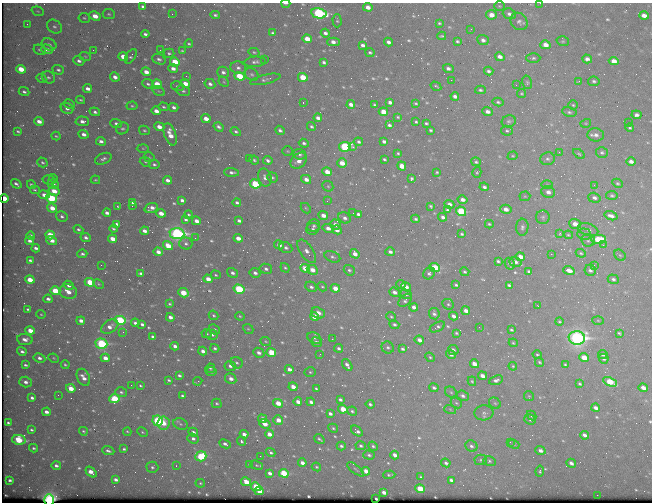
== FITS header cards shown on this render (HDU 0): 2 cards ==
NAXIS1  =                  650 / Width of table row in bytes
NAXIS2  =                  500 / Number of rows in table

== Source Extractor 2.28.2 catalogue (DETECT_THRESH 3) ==
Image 650 x 500 px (HDU 0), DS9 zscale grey, 1 PNG px = 1 image px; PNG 654 x 504 px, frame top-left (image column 1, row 500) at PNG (2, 3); each listed source drawn as its Kron ellipse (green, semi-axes under 4 px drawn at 4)
Background 442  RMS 2.2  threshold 6.45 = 3 sigma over >= 5 px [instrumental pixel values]
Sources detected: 682; of the 682, the 500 brightest by FLUX_AUTO listed and drawn (182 fainter detections omitted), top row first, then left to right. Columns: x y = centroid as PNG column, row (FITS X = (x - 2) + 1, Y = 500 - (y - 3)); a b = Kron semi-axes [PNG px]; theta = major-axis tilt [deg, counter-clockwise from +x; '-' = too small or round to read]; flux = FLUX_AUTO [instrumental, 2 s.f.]
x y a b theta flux
286 3 4 2 - 350
540 3 2 2 - 400
143 6 4 3 - 340
499 6 5 4 - 190
368 7 5 4 - 970
38 11 6 4 -20 220
319 13 7 5 -12 20000
109 14 6 5 - 250
172 14 2 2 - 410
509 14 7 5 -22 520
215 15 5 3 - 320
491 15 5 5 - 1300
644 15 5 4 - 1100
95 16 6 4 -26 1700
84 18 6 4 -9 250
337 21 6 4 -88 220
519 21 9 8 - 590
439 23 3 3 - 180
27 24 3 3 - 170
54 27 8 6 -38 460
471 29 3 2 - 190
273 33 4 3 - 320
325 33 4 3 - 510
145 34 4 3 - 380
442 36 4 3 - 180
307 39 5 4 - 2300
483 40 5 5 - 490
457 41 3 3 - 230
563 41 6 5 - 210
333 42 6 4 0 830
388 42 4 3 - 540
49 44 7 5 -25 480
189 44 4 3 - 190
363 45 4 3 - 540
545 45 5 4 - 1200
47 49 6 4 -18 950
40 50 6 5 - 280
93 50 2 2 - 350
160 50 2 2 - 640
182 51 4 3 - 190
254 52 5 4 - 190
370 52 4 4 - 260
169 53 5 4 - 270
85 56 6 3 -20 200
131 56 8 4 56 300
123 57 5 4 - 2300
500 57 5 4 - 770
533 58 7 5 1 290
159 59 7 5 -20 420
587 59 5 4 - 570
265 60 2 2 - 200
79 61 6 4 -21 500
614 61 5 4 - 1200
175 62 5 4 - 3800
255 62 11 5 5 480
324 62 4 3 - 330
238 68 8 6 -16 550
21 69 5 4 - 3000
173 69 4 4 - 760
448 69 5 3 - 500
58 70 6 4 -18 340
489 71 5 3 - 370
146 72 4 4 - 1200
223 72 6 5 - 470
252 74 7 5 -34 360
186 76 3 2 - 250
240 76 5 4 - 5000
48 77 7 6 - 360
115 77 5 4 - 790
303 77 5 4 - 3200
41 78 5 4 - 230
265 79 15 4 13 430
451 80 2 2 - 950
579 81 3 2 - 230
594 81 6 4 -8 340
224 82 6 4 -45 230
527 82 7 5 -75 250
148 84 6 4 -24 330
157 84 5 4 - 2500
185 84 4 4 - 1500
210 84 5 4 - 520
516 85 2 2 - 290
177 86 6 5 - 280
436 86 6 2 -30 240
88 89 5 3 - 790
480 90 5 4 - 280
159 91 7 4 -32 260
183 91 7 5 -19 330
24 92 5 4 - 360
522 94 4 4 - 170
455 96 4 3 - 580
81 100 4 3 - 200
390 102 4 3 - 520
498 102 6 4 -11 270
303 103 3 2 - 330
416 103 3 2 - 200
69 104 6 4 -27 280
351 104 4 4 - 850
374 105 3 3 - 190
573 105 5 4 - 210
132 106 5 4 - 210
164 107 5 4 - 240
174 107 5 4 - 460
67 108 6 5 - 610
156 111 4 3 - 1100
487 111 5 4 - 680
95 112 5 4 - 340
383 112 5 4 - 2400
569 112 7 5 -11 310
637 115 5 4 - 530
398 117 3 3 - 170
318 118 4 3 - 670
206 119 5 4 - 1400
39 121 5 4 - 1100
82 121 7 5 -3 740
509 121 7 6 - 360
416 122 3 3 - 230
628 122 2 2 - 330
116 123 6 4 -22 410
426 123 3 3 - 230
586 123 5 3 - 170
389 125 4 3 - 360
311 126 5 4 - 260
159 127 5 4 - 1200
219 127 5 4 - 420
123 128 6 5 - 330
630 128 4 4 - 230
144 130 5 4 - 230
280 130 5 4 - 410
430 130 3 3 - 220
18 131 3 3 - 210
236 131 5 4 - 270
507 131 6 5 - 260
84 134 5 4 - 770
170 134 11 5 -71 2000
596 135 8 6 -6 720
56 136 4 4 - 180
101 141 5 4 - 520
359 142 4 4 - 350
384 142 4 3 - 550
304 143 5 4 - 370
345 147 6 5 - 14000
353 147 3 3 - 350
143 148 6 4 -2 200
288 151 5 4 - 200
559 152 3 2 - 490
398 153 3 2 - 180
602 153 6 5 - 300
300 154 6 5 - 380
579 154 6 4 -32 220
513 156 5 4 - 190
149 157 5 5 - 190
103 159 9 5 23 450
249 159 3 2 - 3400
384 159 3 3 - 230
548 159 7 6 - 440
254 160 5 3 - 250
268 160 5 3 - 390
299 161 9 6 42 1200
631 161 5 4 - 690
42 162 5 4 - 260
145 162 6 4 -21 230
476 162 5 4 - 280
342 163 5 4 - 1900
154 164 5 4 - 310
402 166 5 4 - 1500
232 172 7 4 -3 400
327 172 5 4 - 1600
437 172 3 3 - 170
477 172 5 4 - 210
265 177 9 6 -76 710
272 177 5 4 - 240
53 179 5 4 - 200
306 179 5 4 - 1000
411 179 4 3 - 280
49 180 7 4 -13 340
95 180 5 3 - 180
167 180 4 3 - 750
617 183 5 4 - 210
16 184 6 3 -35 360
53 184 6 4 -23 630
255 184 5 4 - 7000
31 185 4 3 - 230
547 185 6 4 1 220
594 185 4 3 - 200
328 186 6 5 - 240
484 187 5 4 - 400
35 190 5 3 - 240
54 191 5 4 - 1600
548 192 7 6 - 760
44 195 5 4 - 950
525 196 5 5 - 170
612 196 6 4 -10 250
4 198 4 3 - 3300
51 198 6 4 -19 8900
594 198 6 5 - 460
182 200 4 3 - 540
462 200 5 4 - 770
327 201 3 2 - 250
133 202 4 3 - 240
237 202 4 3 - 360
449 204 5 4 - 620
117 206 4 3 - 210
132 206 2 2 - 170
431 206 4 3 - 210
52 208 5 4 - 1600
151 208 7 4 18 910
306 208 6 4 -47 190
506 209 5 4 - 1000
447 210 4 3 - 320
461 211 5 5 - 8300
107 213 4 3 - 610
161 213 4 4 - 1300
353 213 2 2 - 200
358 214 4 3 - 560
189 215 4 4 - 190
323 215 5 4 - 1200
62 216 6 5 - 390
611 216 7 4 -18 680
443 217 4 4 - 510
543 217 7 6 - 400
345 218 6 5 - 550
186 219 4 3 - 300
416 219 4 4 - 300
196 221 4 3 - 990
239 221 4 3 - 510
117 224 4 3 - 390
489 224 4 3 - 210
575 224 6 4 -21 1300
335 225 5 5 - 1100
314 226 6 6 - 340
522 227 8 6 85 450
328 228 5 4 - 830
78 229 5 4 - 310
113 229 4 3 - 240
313 229 7 5 25 330
337 230 5 4 - 880
588 230 10 6 -18 660
144 231 4 3 - 750
560 233 4 3 - 180
177 234 7 5 -6 35000
462 234 3 3 - 230
584 234 7 5 -2 340
50 235 5 4 - 3300
568 235 4 4 - 190
30 236 4 3 - 600
86 237 5 4 - 450
195 238 3 2 - 290
238 238 4 4 - 1300
112 239 4 4 - 1600
598 239 7 4 0 4800
52 240 5 4 - 1100
588 240 7 6 - 370
30 241 5 3 - 530
186 244 6 6 - 400
279 245 5 4 - 1000
603 245 2 2 - 1000
168 246 5 4 - 2200
36 248 4 3 - 490
286 248 7 5 -24 390
307 251 13 6 -55 910
158 252 5 4 - 930
390 252 5 3 - 500
581 253 5 4 - 200
82 254 5 4 - 310
355 254 5 4 - 980
551 254 2 2 - 1100
620 255 6 5 - 230
332 257 8 5 -22 360
520 257 4 4 - 1100
30 260 4 3 - 300
498 261 4 3 - 260
515 262 6 5 - 540
510 264 6 5 - 470
101 265 2 2 - 650
594 265 3 3 - 190
285 268 5 4 - 230
305 268 5 4 - 2600
435 268 5 4 - 6700
266 269 6 5 - 460
312 270 6 4 -25 1400
349 270 6 5 - 310
590 270 6 5 - 410
529 271 4 3 - 320
569 271 6 4 -18 1200
465 272 5 4 - 270
141 273 4 3 - 380
232 273 6 4 -33 490
255 273 5 4 - 580
429 273 6 5 - 400
216 275 5 4 - 210
208 279 5 4 - 1300
613 279 6 4 -20 350
30 280 5 4 - 2000
90 282 5 4 - 4500
98 284 6 4 -27 190
401 284 5 4 - 370
69 285 5 4 - 620
456 285 4 3 - 270
509 285 4 3 - 270
311 287 6 5 - 410
322 287 5 4 - 200
406 287 5 4 - 680
335 288 5 4 - 1700
239 289 5 4 - 12000
55 291 5 4 - 4400
68 291 9 7 -14 1500
394 292 5 4 - 660
183 293 5 4 - 3500
406 294 6 4 -19 320
48 299 4 4 - 560
405 301 7 5 45 350
170 304 3 3 - 200
448 304 6 5 - 270
538 306 3 2 - 460
414 307 4 4 - 660
28 309 4 3 - 270
466 311 4 4 - 890
318 313 7 5 -22 1300
41 314 4 4 - 170
434 314 6 5 - 390
213 315 5 4 - 240
240 316 5 3 - 190
453 316 4 3 - 580
170 317 4 3 - 740
314 317 4 4 - 2300
391 317 5 4 - 220
120 320 5 4 - 12000
598 320 6 4 -3 190
81 321 4 3 - 800
559 322 4 3 - 180
135 323 4 4 - 460
142 324 4 3 - 400
394 325 5 4 - 330
110 327 9 6 32 1100
437 327 8 4 27 350
479 327 2 2 - 370
214 329 6 4 -39 350
248 329 5 4 - 210
511 330 3 3 - 230
30 331 4 4 - 1900
123 332 2 2 - 420
456 333 3 3 - 200
619 333 4 3 - 200
206 334 5 4 - 240
212 335 6 5 - 550
153 337 4 3 - 430
314 338 7 5 -26 350
577 338 8 7 - 49000
25 339 8 5 -6 860
332 339 3 2 - 430
419 340 5 4 - 750
266 341 5 3 - 170
316 342 5 4 - 520
513 343 4 3 - 170
101 344 6 5 - 14000
175 346 4 3 - 580
388 347 6 5 - 340
215 348 4 4 - 360
339 348 4 3 - 350
402 349 3 3 - 320
453 350 5 5 - 420
22 351 5 3 - 430
203 351 4 4 - 750
271 352 5 4 - 4700
259 353 6 4 -26 690
320 354 3 2 - 190
451 354 5 4 - 720
603 354 5 4 - 450
537 355 5 4 - 190
430 357 5 4 - 210
39 358 6 4 -27 520
54 358 5 4 - 180
105 358 4 4 - 1100
584 358 5 4 - 2400
604 359 5 4 - 320
540 362 5 3 - 200
237 363 6 5 - 340
474 364 4 4 - 1400
565 364 4 3 - 250
25 365 4 3 - 310
65 365 4 3 - 190
347 365 6 3 -52 560
230 366 5 5 - 490
513 366 4 3 - 180
210 368 5 4 - 250
289 369 4 4 - 740
211 372 5 4 - 370
310 372 5 4 - 220
179 375 4 3 - 320
482 376 4 3 - 920
83 377 9 6 -63 1000
231 379 6 5 - 870
169 380 3 3 - 250
496 380 7 4 22 590
198 381 5 2 - 470
472 381 5 4 - 210
26 382 6 5 - 680
610 382 7 4 -26 4600
580 384 4 3 - 240
131 385 2 2 - 170
140 386 3 3 - 180
293 387 4 4 - 1400
71 388 5 4 - 2000
316 388 3 2 - 190
434 388 5 3 - 350
643 388 5 4 - 990
121 392 6 5 - 280
451 392 6 5 - 250
58 395 2 2 - 490
182 396 3 3 - 330
463 396 6 5 - 430
529 396 5 5 - 170
32 398 4 3 - 500
114 399 5 4 - 5900
340 400 4 3 - 380
298 402 4 4 - 970
311 402 4 4 - 600
217 403 5 4 - 250
278 403 5 4 - 2200
456 403 6 5 - 260
495 403 6 5 - 260
370 404 4 3 - 300
596 408 4 3 - 650
343 409 5 4 - 2700
450 409 6 3 -20 180
352 411 5 4 - 260
46 412 4 3 - 750
484 413 9 7 4 530
330 414 4 3 - 490
531 416 5 4 - 200
262 419 5 4 - 860
530 419 6 5 - 550
278 420 5 4 - 1600
157 421 5 5 - 11000
8 423 3 3 - 250
163 423 6 6 - 2000
180 424 7 5 -25 350
265 424 6 4 -21 1600
333 428 5 4 - 220
31 430 4 3 - 290
83 431 4 3 - 210
357 431 6 3 -39 530
127 432 4 2 - 180
142 432 6 4 -28 190
193 432 5 4 - 490
244 434 4 3 - 960
269 434 4 4 - 1200
584 435 4 3 - 590
193 439 6 5 - 510
319 439 5 3 - 270
19 440 7 5 -11 4900
241 441 5 3 - 300
510 442 2 2 - 300
225 444 6 4 -25 470
514 444 6 4 -22 230
341 446 4 4 - 320
361 446 5 4 - 310
373 446 5 4 - 280
471 446 6 5 - 440
33 448 4 4 - 270
124 449 4 3 - 250
540 450 5 4 - 680
108 451 6 3 -21 380
271 452 5 3 - 310
369 455 6 4 -16 290
395 455 4 3 - 810
201 456 5 5 - 7000
260 456 2 2 - 1200
481 460 6 5 - 260
489 461 6 5 - 270
302 463 4 3 - 750
446 463 5 4 - 400
571 463 5 3 - 580
250 465 3 3 - 250
256 465 6 4 -18 250
56 466 5 3 - 490
176 466 3 2 - 220
152 467 6 5 - 340
316 467 5 3 - 180
356 469 10 3 -39 210
366 471 4 4 - 1200
540 471 5 3 - 240
91 472 6 4 -40 1500
270 473 4 3 - 650
284 473 5 4 - 6600
389 475 6 2 3 230
421 477 3 3 - 170
10 480 3 3 - 320
116 480 4 3 - 570
451 480 4 3 - 450
246 482 5 4 - 2200
200 483 4 3 - 190
256 487 5 4 - 5200
420 489 5 4 - 3700
259 491 4 4 - 1200
384 492 4 3 - 810
597 495 2 2 - 1500
376 499 3 2 - 260
49 500 6 5 - 40000
At the frame edge (FLAGS 8, measured only in part): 4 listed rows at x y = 286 3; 540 3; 4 198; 49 500
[182 fainter detections neither listed nor drawn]